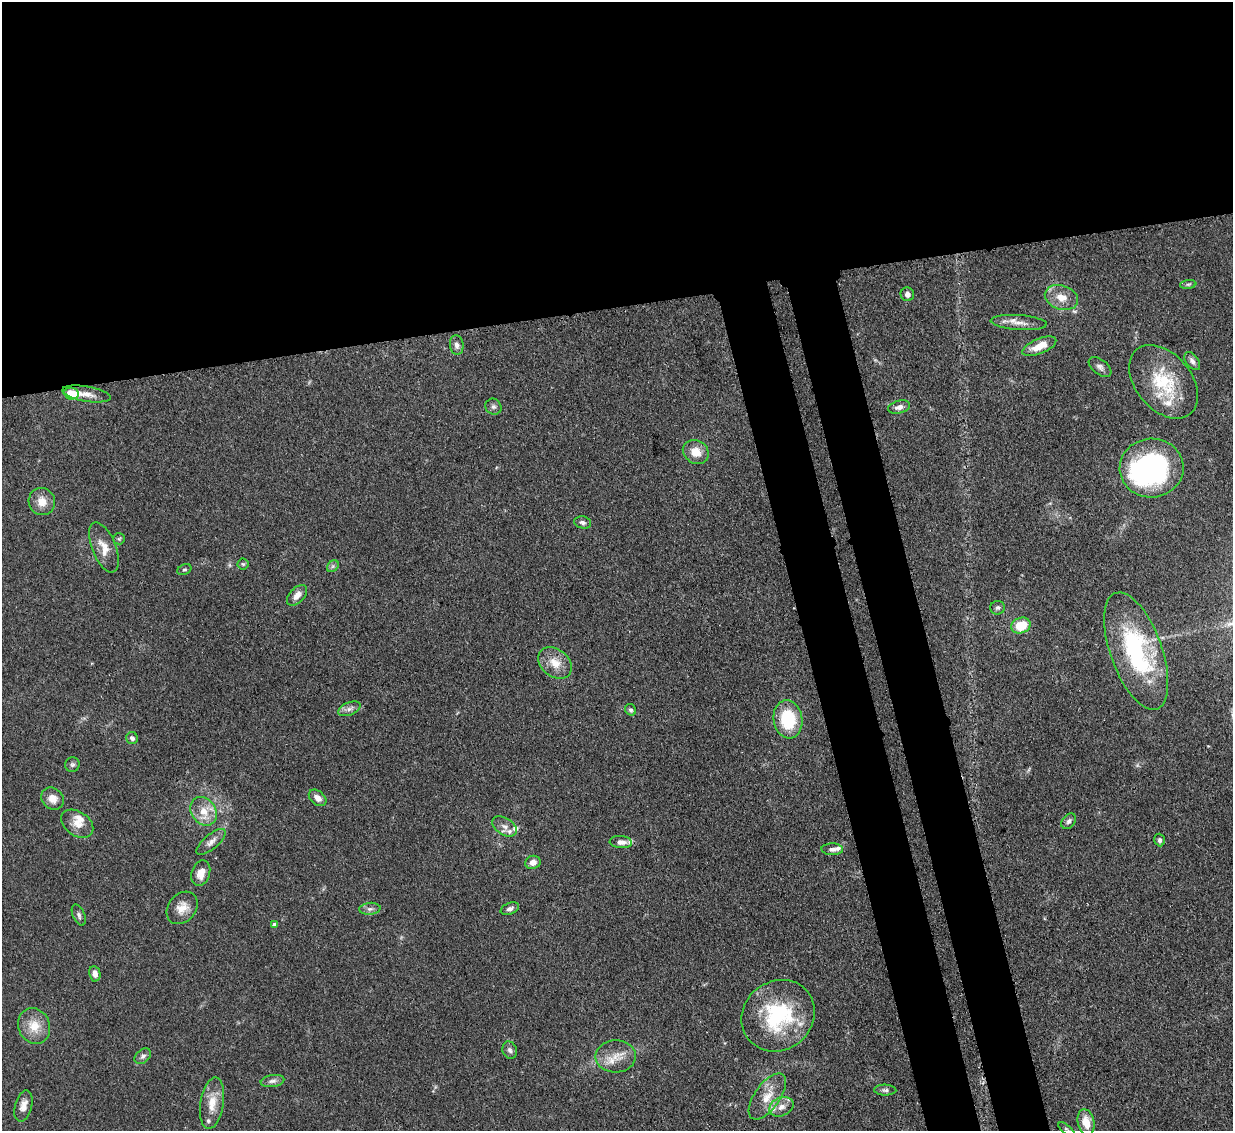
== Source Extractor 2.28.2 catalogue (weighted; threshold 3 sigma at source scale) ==
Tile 2 of 4 x 4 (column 2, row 1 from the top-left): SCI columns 1309-2539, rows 3605-4733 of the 5079 x 5065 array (HDU 1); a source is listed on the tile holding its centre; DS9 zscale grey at full resolution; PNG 1235 x 1133 px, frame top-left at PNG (2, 2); each listed source drawn as its Kron ellipse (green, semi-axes under 4 px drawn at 4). Shown black and unused: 33% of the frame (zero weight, under 3 of 4 exposures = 9% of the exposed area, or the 3 px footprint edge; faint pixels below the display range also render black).
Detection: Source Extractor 2.28.2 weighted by HDU 2 'WHT'; one run over the whole footprint, this tile lists its part. Background 0.125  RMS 0.0049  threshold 0.0222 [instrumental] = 3 sigma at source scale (4.5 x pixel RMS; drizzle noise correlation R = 1.50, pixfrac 1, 0.05/0.05 arcsec/px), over >= 5 px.
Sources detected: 75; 2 too faint to see at this stretch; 1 inside a brighter object's white glare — neither listed nor drawn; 9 inside a brighter listed object's ellipse — not listed separately; the other 63 listed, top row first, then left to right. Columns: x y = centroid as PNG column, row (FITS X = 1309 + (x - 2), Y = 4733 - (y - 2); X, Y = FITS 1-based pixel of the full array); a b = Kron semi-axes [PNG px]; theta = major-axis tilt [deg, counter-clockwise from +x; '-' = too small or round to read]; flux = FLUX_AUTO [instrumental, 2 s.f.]
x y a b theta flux
1188 284 8 4 7 0.89
907 294 7 6 - 2
1061 297 17 12 -17 6.9
1019 322 28 7 -4 4.8
457 345 10 6 -83 2.3
1039 346 18 7 23 7.7
1192 361 10 6 -53 1.9
1100 367 13 7 -38 2.2
1164 382 42 28 -50 29
71 394 7 6 - 13
86 394 24 7 -10 4.4
493 407 8 7 - 1.6
899 407 11 6 15 2.7
696 452 13 11 -32 6.9
1152 468 32 29 4 77
42 502 14 13 - 5.7
583 522 8 6 -14 1.4
119 539 6 5 - 0.86
104 547 26 12 -68 6.9
243 564 5 5 - 0.78
333 566 7 5 46 1.1
184 570 7 5 26 0.91
297 595 12 7 46 3.6
998 608 7 7 - 1.2
1021 625 10 7 20 11
1136 651 62 25 -70 63
555 663 18 13 -38 7.6
349 709 12 6 22 2.2
631 710 6 5 - 1.1
788 719 19 14 -81 24
132 738 6 6 - 1.6
72 765 7 7 - 1.2
318 798 10 6 -40 3.2
53 799 12 10 -43 4.5
204 811 15 12 -56 7.4
1069 821 9 6 49 1.5
77 824 18 12 -35 5.6
504 826 13 8 -32 2.9
1160 840 6 5 - 1.5
211 842 18 7 40 3.2
621 842 11 6 -4 2.9
832 849 10 6 -2 1.8
533 862 7 6 - 3.2
201 873 13 9 72 5.5
182 908 18 13 50 6.1
370 909 10 6 5 2
510 909 10 5 22 1.7
79 915 11 6 -67 1.6
274 925 4 4 - 1.9
95 974 8 5 -79 2.9
778 1016 38 34 39 47
34 1026 18 15 -66 9.4
510 1050 9 7 -70 1.6
143 1056 9 6 39 1.6
616 1056 20 16 2 8.4
272 1081 12 6 9 2
885 1090 11 5 -1 1.5
767 1096 27 12 55 9.5
212 1103 26 11 81 8.4
23 1106 16 8 75 4.3
781 1107 12 9 23 3.9
1086 1122 13 8 -77 7.3
1066 1129 10 3 -40 0.76
Isophote crosses this tile's border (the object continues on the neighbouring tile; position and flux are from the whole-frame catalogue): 1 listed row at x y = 1066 1129